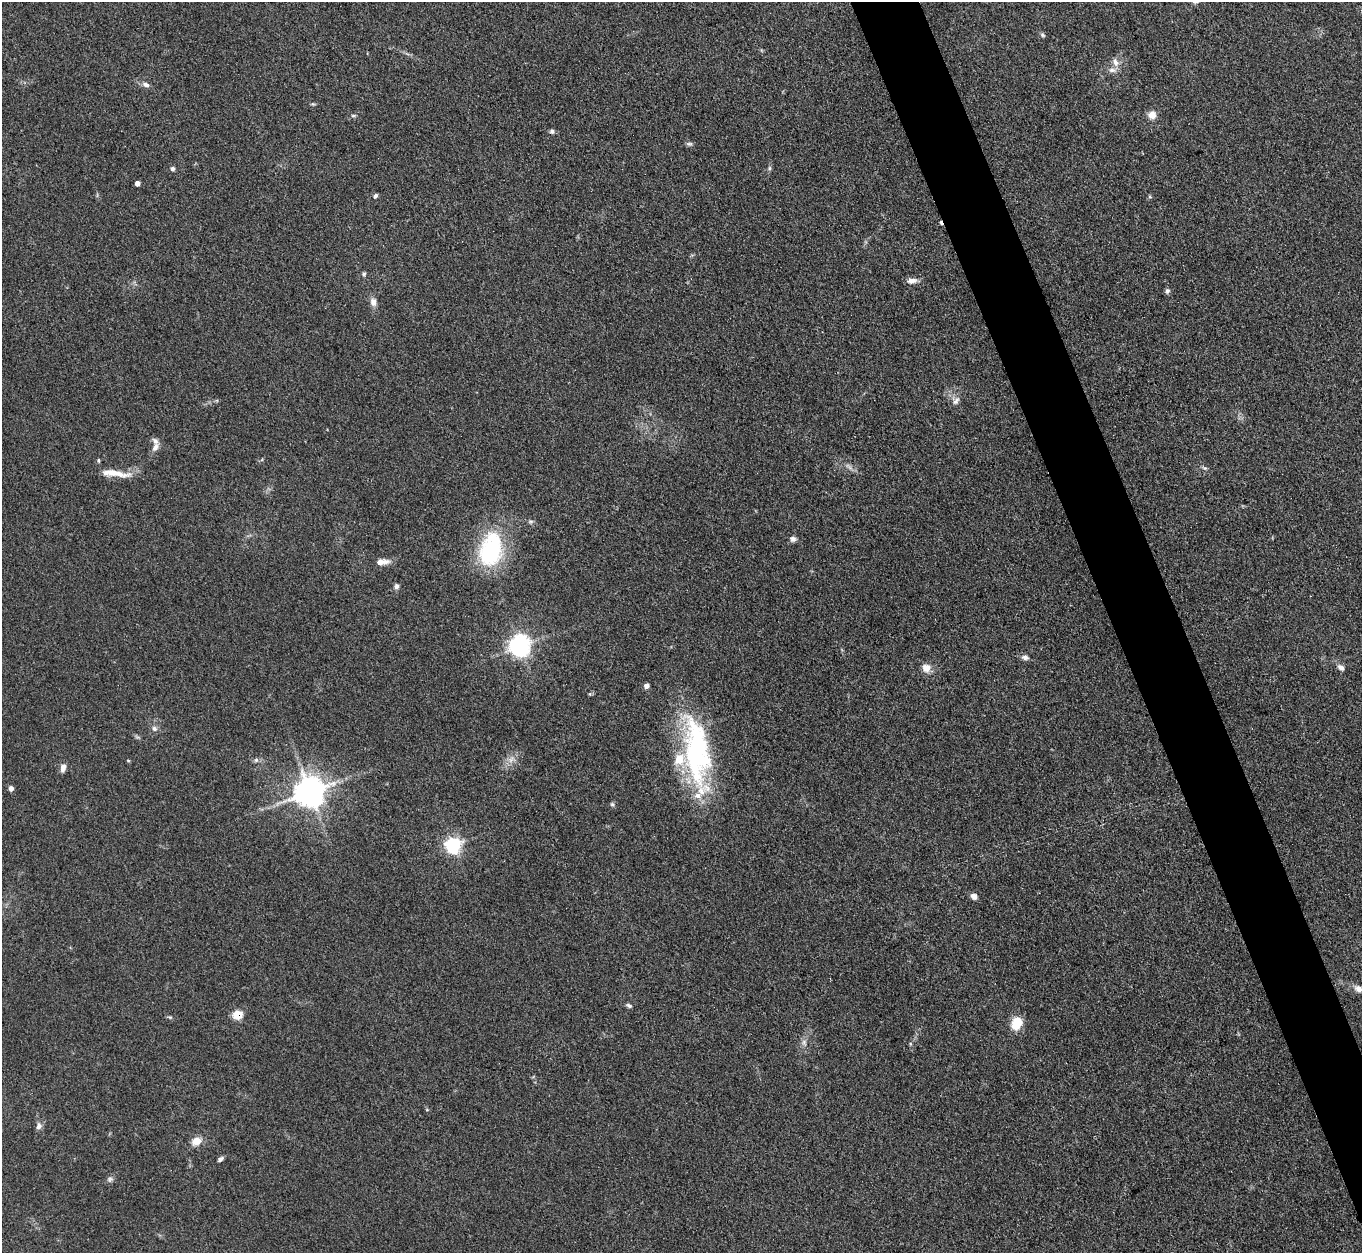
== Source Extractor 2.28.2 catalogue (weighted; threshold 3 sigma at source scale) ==
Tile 6 of 4 x 4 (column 2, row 2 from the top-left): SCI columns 1370-2729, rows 2657-3907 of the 5457 x 5441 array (HDU 1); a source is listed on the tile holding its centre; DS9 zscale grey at full resolution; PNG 1364 x 1255 px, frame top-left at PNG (2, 2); no overlay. Shown black and unused: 5% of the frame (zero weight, under 3 of 4 exposures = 1% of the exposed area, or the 3 px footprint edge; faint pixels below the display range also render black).
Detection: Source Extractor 2.28.2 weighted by HDU 2 'WHT'; one run over the whole footprint, this tile lists its part. Background 0.153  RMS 0.0075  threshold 0.0336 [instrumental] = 3 sigma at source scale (4.5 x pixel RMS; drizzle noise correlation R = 1.50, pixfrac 1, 0.05/0.05 arcsec/px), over >= 5 px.
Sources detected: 55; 1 too faint to see at this stretch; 1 cosmic-ray / hot-pixel residue — not listed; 3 inside a brighter listed object's ellipse — not listed separately; the other 50 listed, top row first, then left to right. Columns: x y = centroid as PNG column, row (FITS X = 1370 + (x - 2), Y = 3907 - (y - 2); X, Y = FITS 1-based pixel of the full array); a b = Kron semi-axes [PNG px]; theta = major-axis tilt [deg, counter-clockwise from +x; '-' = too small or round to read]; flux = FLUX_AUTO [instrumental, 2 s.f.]
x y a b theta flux
1042 35 7 5 -42 1.4
1115 62 13 8 -71 5
146 84 10 6 -23 3
313 104 6 4 -17 0.93
353 115 7 4 8 1
1152 115 9 9 - 6.4
552 131 6 5 - 1.8
689 144 9 5 2 1.6
769 168 6 4 89 1.3
172 169 5 5 - 1.7
137 183 4 4 - 4.3
375 196 6 5 - 1.5
364 274 6 4 68 1.3
912 281 12 7 3 4.4
1167 291 7 6 - 1.7
373 302 11 8 -81 4.4
956 401 11 10 - 4.1
155 447 14 7 61 4
98 460 6 4 -84 0.93
849 467 14 4 -41 2.9
1204 468 7 5 -20 1.5
115 473 40 8 -7 13
793 539 7 7 - 2.6
491 549 36 23 77 78
382 562 17 7 4 6.1
396 586 7 6 - 2.1
519 646 7 7 - 490
1025 657 8 6 -13 2.9
1341 667 11 6 -39 3
926 668 12 12 - 6.1
646 686 5 4 - 3.8
154 728 7 7 - 2.6
697 752 91 27 -83 130
256 760 6 6 - 1.8
128 761 5 3 - 0.68
63 768 10 6 81 3.8
11 788 6 5 - 3.1
310 792 9 9 - 1200
612 804 6 5 - 1.3
453 845 7 6 - 190
974 896 7 6 - 4.2
1358 989 10 8 -29 3.8
629 1005 7 5 -24 1.6
238 1014 6 5 - 32
1016 1023 12 9 64 19
804 1042 9 6 -81 2.8
39 1126 9 7 76 3
196 1141 11 8 30 7.7
220 1159 7 4 34 1.9
110 1179 8 7 - 2.1
Overlapping masked pixels (flux is a lower limit): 1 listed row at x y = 238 1014